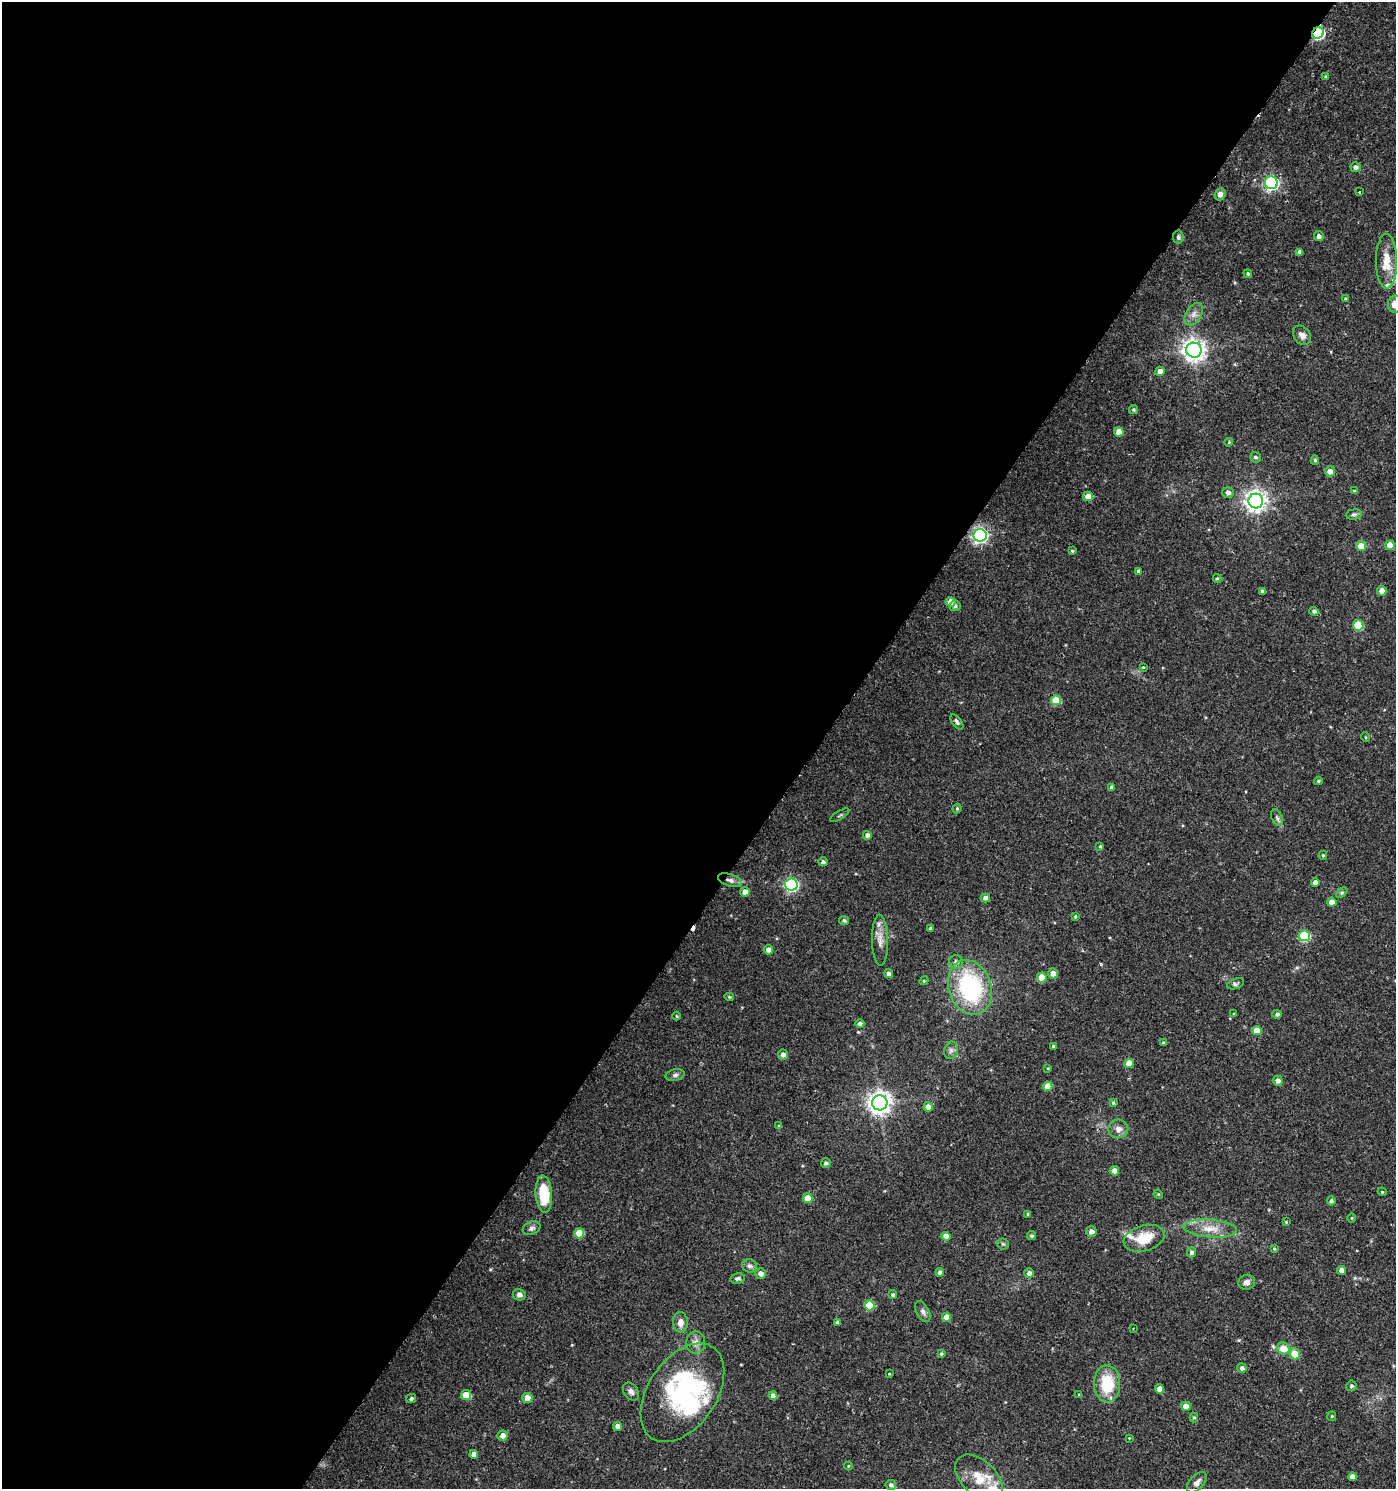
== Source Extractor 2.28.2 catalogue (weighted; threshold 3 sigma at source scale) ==
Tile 5 of 4 x 4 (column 1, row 2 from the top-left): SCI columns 180-1573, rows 2983-4469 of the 6003 x 5958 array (HDU 1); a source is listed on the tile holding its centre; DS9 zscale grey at full resolution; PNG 1398 x 1491 px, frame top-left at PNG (2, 2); each listed source drawn as its Kron ellipse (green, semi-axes under 4 px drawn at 4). Shown black and unused: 59% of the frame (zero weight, under 2 of 3 exposures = <1% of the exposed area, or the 3 px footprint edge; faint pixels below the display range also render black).
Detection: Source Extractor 2.28.2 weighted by HDU 2 'WHT'; one run over the whole footprint, this tile lists its part. Background 0.0253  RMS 0.004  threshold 0.018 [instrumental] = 3 sigma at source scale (4.5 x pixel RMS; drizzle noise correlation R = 1.50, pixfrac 1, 0.0396/0.0396 arcsec/px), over >= 5 px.
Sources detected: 162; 2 inside a brighter object's white glare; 1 cosmic-ray / hot-pixel residue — neither listed nor drawn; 3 inside a brighter listed object's ellipse — not listed separately; the other 156 listed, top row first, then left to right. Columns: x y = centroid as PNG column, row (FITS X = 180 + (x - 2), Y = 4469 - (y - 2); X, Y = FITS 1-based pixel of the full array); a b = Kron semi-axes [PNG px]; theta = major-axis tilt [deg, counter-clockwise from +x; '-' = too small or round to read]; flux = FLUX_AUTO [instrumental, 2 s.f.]
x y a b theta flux
1318 33 6 5 - 58
1326 77 4 3 - 0.57
1356 167 5 5 - 1.5
1271 183 6 6 - 85
1360 192 3 2 - 0.61
1220 194 6 5 - 1.6
1319 236 5 4 - 1.4
1178 237 6 5 - 0.84
1300 252 4 4 - 1.8
1386 261 27 10 -90 7.8
1248 274 4 4 - 0.82
1345 299 4 4 - 0.6
1395 304 8 7 - 3.9
1194 314 12 7 59 2.4
1302 335 10 8 -55 2
1194 350 8 7 - 280
1160 371 5 4 - 2.9
1133 410 4 4 - 0.64
1119 432 5 4 - 5.6
1229 442 4 3 - 0.37
1255 457 5 5 - 0.87
1315 460 5 4 - 0.67
1330 471 5 5 - 2.6
1354 491 3 3 - 0.42
1228 493 6 5 - 1.5
1088 496 5 4 - 3.7
1256 501 7 7 - 240
1354 514 8 5 6 0.87
980 535 6 6 - 120
1390 545 5 4 - 5.3
1361 546 5 5 - 6
1072 551 3 3 - 0.55
1138 571 4 3 - 0.66
1217 578 4 4 - 0.55
1262 591 4 4 - 0.89
1382 591 5 4 - 2.6
951 602 5 5 - 4.6
955 606 6 5 - 1.1
1314 611 4 4 - 1
1358 625 5 5 - 15
1143 667 4 3 - 0.36
1056 700 5 5 - 12
957 722 9 4 -53 1.1
1365 737 5 3 - 0.37
1318 781 4 3 - 0.54
1112 787 4 4 - 1.3
957 808 5 3 - 0.57
840 815 11 3 31 0.55
1277 818 8 5 -63 0.96
867 835 4 4 - 1.8
1100 846 4 4 - 0.48
1323 855 4 4 - 0.49
823 862 5 4 - 1.1
730 880 12 6 -17 1.9
1315 882 4 4 - 1.8
791 885 6 6 - 73
745 892 5 4 - 2.8
1342 893 6 4 45 0.64
985 898 4 4 - 2.3
1332 902 5 4 - 2.9
1075 916 3 3 - 0.47
844 921 5 4 - 0.84
931 928 4 3 - 0.7
1304 936 5 5 - 24
880 940 25 8 -89 4
768 950 5 5 - 2
956 962 7 7 - 1.8
1053 973 5 5 - 2.6
889 974 4 4 - 1.5
1042 977 5 5 - 5.4
924 981 4 4 - 0.46
1235 984 9 5 19 0.81
970 987 28 21 -71 48
729 997 5 4 - 0.6
1234 1014 4 4 - 0.4
1277 1014 5 4 - 0.93
676 1016 4 3 - 0.37
860 1024 4 4 - 1.5
1257 1031 5 4 - 6
1164 1043 4 3 - 0.88
1053 1046 3 3 - 0.51
951 1050 9 6 76 1.3
783 1055 5 5 - 1.8
1129 1063 5 4 - 5.8
1048 1068 3 2 - 0.32
675 1075 9 5 14 1.1
1278 1081 5 5 - 2.1
1048 1086 5 4 - 4.5
880 1103 7 7 - 280
1113 1103 4 3 - 0.57
928 1107 5 4 - 2.4
779 1126 4 3 - 0.64
1118 1129 10 9 - 2.4
826 1163 5 5 - 0.95
1114 1171 5 4 - 3.2
1382 1192 4 4 - 0.45
544 1194 19 8 -86 14
1158 1194 5 4 - 0.38
808 1198 5 5 - 5.6
1331 1201 4 4 - 0.83
1028 1214 4 3 - 0.63
1352 1218 5 3 - 0.33
1286 1222 4 4 - 0.44
531 1228 9 6 23 1.3
1210 1229 27 9 -4 6.5
1091 1231 5 5 - 2.1
579 1233 5 5 - 9
946 1236 4 4 - 3.5
1031 1236 4 4 - 0.65
1144 1238 21 12 16 11
1003 1244 5 5 - 0.69
1274 1249 4 3 - 0.43
1192 1252 5 4 - 1.3
749 1266 7 6 - 1.1
1342 1270 4 4 - 3
940 1272 4 4 - 1.3
761 1273 5 5 - 2.2
1029 1273 4 4 - 1.6
737 1278 7 5 11 0.88
1247 1282 8 7 - 1.9
519 1295 6 5 - 1.3
893 1295 4 4 - 0.78
870 1306 5 5 - 13
923 1311 11 6 -61 1.4
946 1317 4 4 - 3.6
681 1322 10 7 -87 3
837 1323 4 4 - 1.2
1133 1329 3 2 - 0.31
696 1342 11 9 86 2.4
1283 1348 6 6 - 5.8
941 1354 4 3 - 0.65
1295 1354 5 5 - 6.9
1242 1368 5 4 - 1.2
889 1374 3 3 - 0.56
1107 1384 18 13 -89 15
1351 1386 5 5 - 0.75
1159 1389 5 4 - 3.3
631 1391 10 7 -54 1.6
682 1393 55 34 56 56
466 1395 5 5 - 8.4
1079 1395 4 3 - 0.39
773 1396 4 4 - 2.3
411 1398 5 4 - 0.85
527 1398 5 5 - 4.1
1186 1406 5 4 - 4
1332 1416 5 4 - 0.45
1194 1417 5 4 - 0.55
618 1426 4 4 - 2.6
503 1436 5 5 - 2.3
1129 1438 3 3 - 0.29
474 1454 4 4 - 2.5
848 1466 4 4 - 0.43
1352 1477 4 4 - 2.9
979 1478 28 17 -44 10
1197 1482 12 7 46 2.1
891 1485 5 5 - 1.1
Overlapping masked pixels (flux is a lower limit): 2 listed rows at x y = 1318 33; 730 880
Isophote crosses this tile's border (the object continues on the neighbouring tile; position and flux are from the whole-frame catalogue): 1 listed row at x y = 1395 304